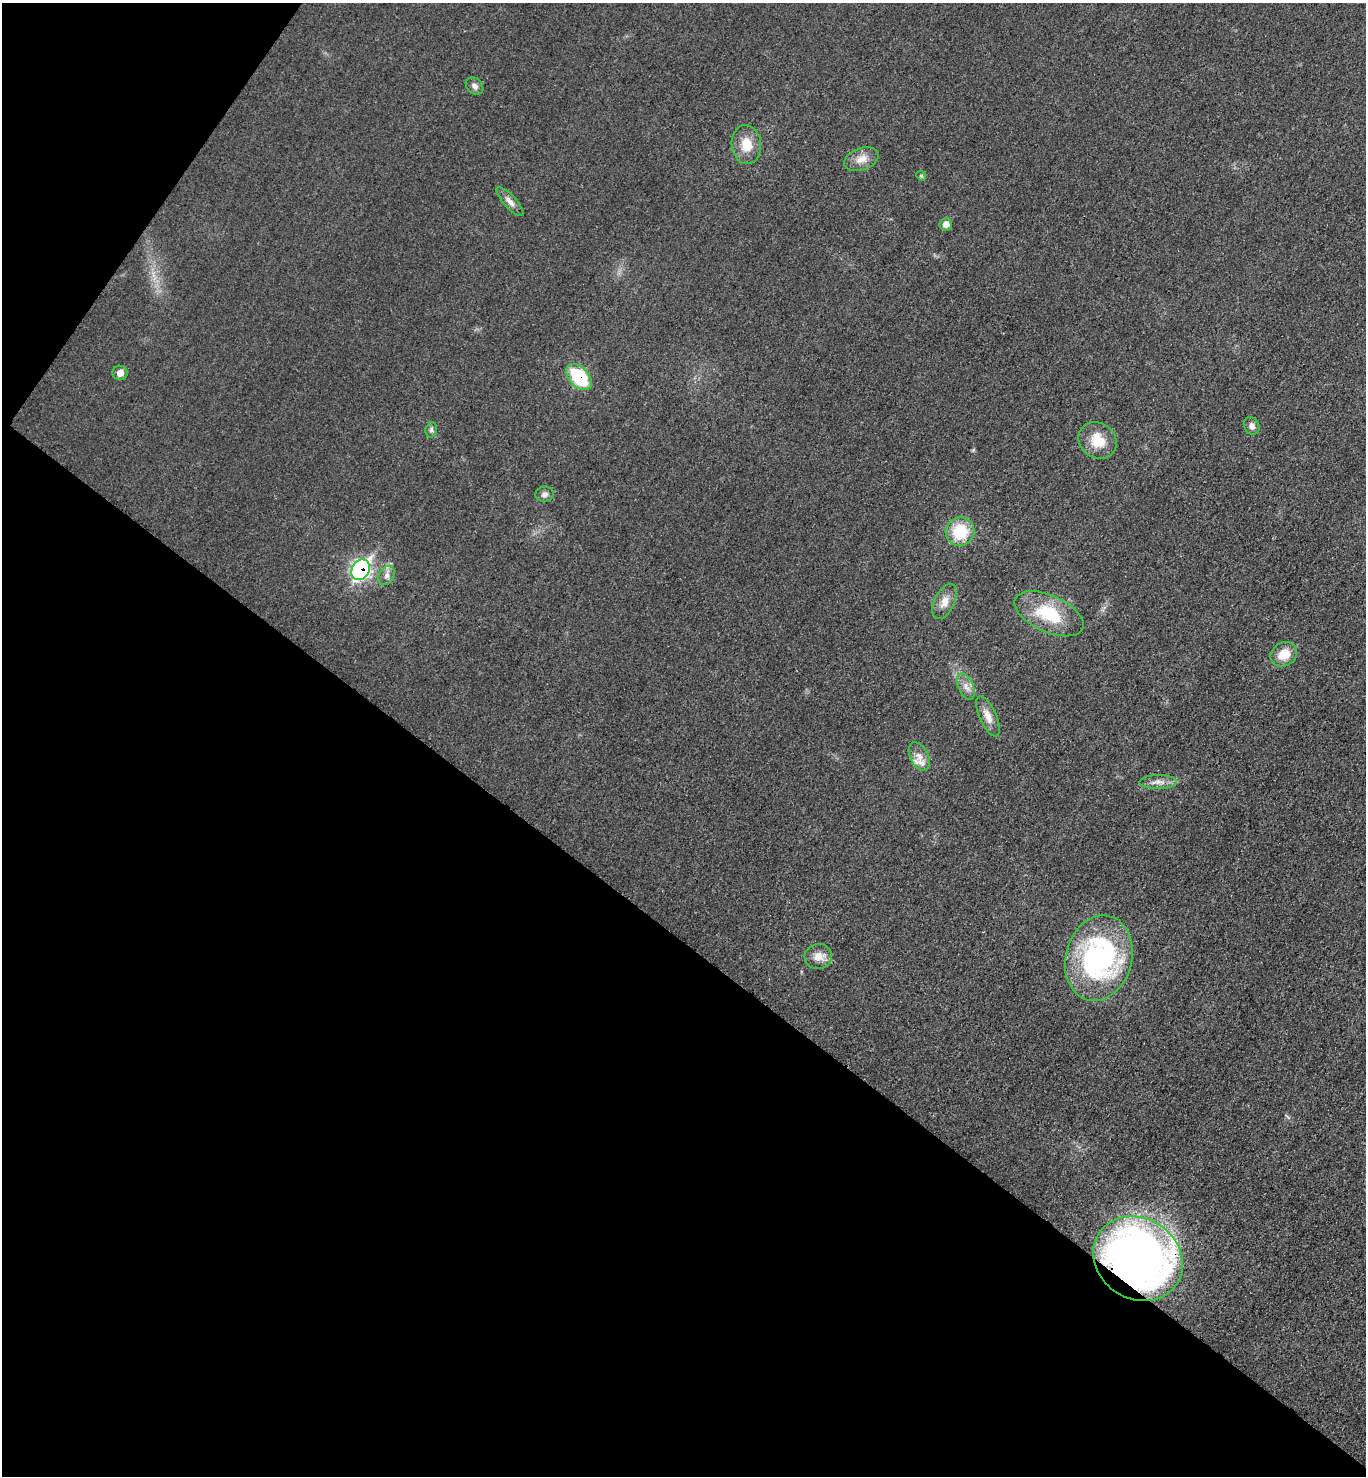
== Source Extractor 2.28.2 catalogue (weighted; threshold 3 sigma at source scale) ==
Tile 9 of 4 x 4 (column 1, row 3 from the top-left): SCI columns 164-1527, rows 1486-2959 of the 5923 x 5917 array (HDU 1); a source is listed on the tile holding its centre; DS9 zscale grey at full resolution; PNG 1368 x 1478 px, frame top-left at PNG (2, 3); each listed source drawn as its Kron ellipse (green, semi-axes under 4 px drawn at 4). Shown black and unused: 39% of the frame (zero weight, under 3 of 4 exposures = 1% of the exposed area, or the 3 px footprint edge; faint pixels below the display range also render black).
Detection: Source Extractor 2.28.2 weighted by HDU 2 'WHT'; one run over the whole footprint, this tile lists its part. Background 0.0209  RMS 0.0058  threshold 0.0262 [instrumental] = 3 sigma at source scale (4.5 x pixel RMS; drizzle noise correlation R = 1.50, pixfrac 1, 0.05/0.05 arcsec/px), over >= 5 px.
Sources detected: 26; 1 inside a brighter listed object's ellipse — not listed separately; the other 25 listed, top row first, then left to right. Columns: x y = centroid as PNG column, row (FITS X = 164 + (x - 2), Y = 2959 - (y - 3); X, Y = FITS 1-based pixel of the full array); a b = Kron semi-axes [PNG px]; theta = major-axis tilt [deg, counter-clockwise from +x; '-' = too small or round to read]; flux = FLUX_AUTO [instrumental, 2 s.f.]
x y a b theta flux
475 86 10 7 -43 2.5
746 144 20 14 -83 11
861 159 18 11 21 6.2
921 176 5 4 - 0.76
510 202 19 6 -48 3.5
946 224 6 6 - 4
120 373 7 7 - 4.2
579 377 15 9 -47 35
1252 426 9 7 -62 2.6
431 430 8 5 76 1.4
1098 440 20 17 -37 13
545 494 9 7 9 2.2
960 531 14 14 - 21
361 570 11 8 58 160
387 575 10 7 60 2.8
945 602 19 10 64 5.8
1049 614 37 18 -24 29
1284 654 14 11 33 9.6
966 686 14 7 -67 3.9
988 716 21 8 -66 5.9
919 756 15 9 -63 4.8
1158 782 19 7 1 4.2
818 956 13 12 - 5.8
1099 958 43 33 75 110
1138 1259 46 40 -32 390
Overlapping masked pixels (flux is a lower limit): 3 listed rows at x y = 579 377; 361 570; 1138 1259